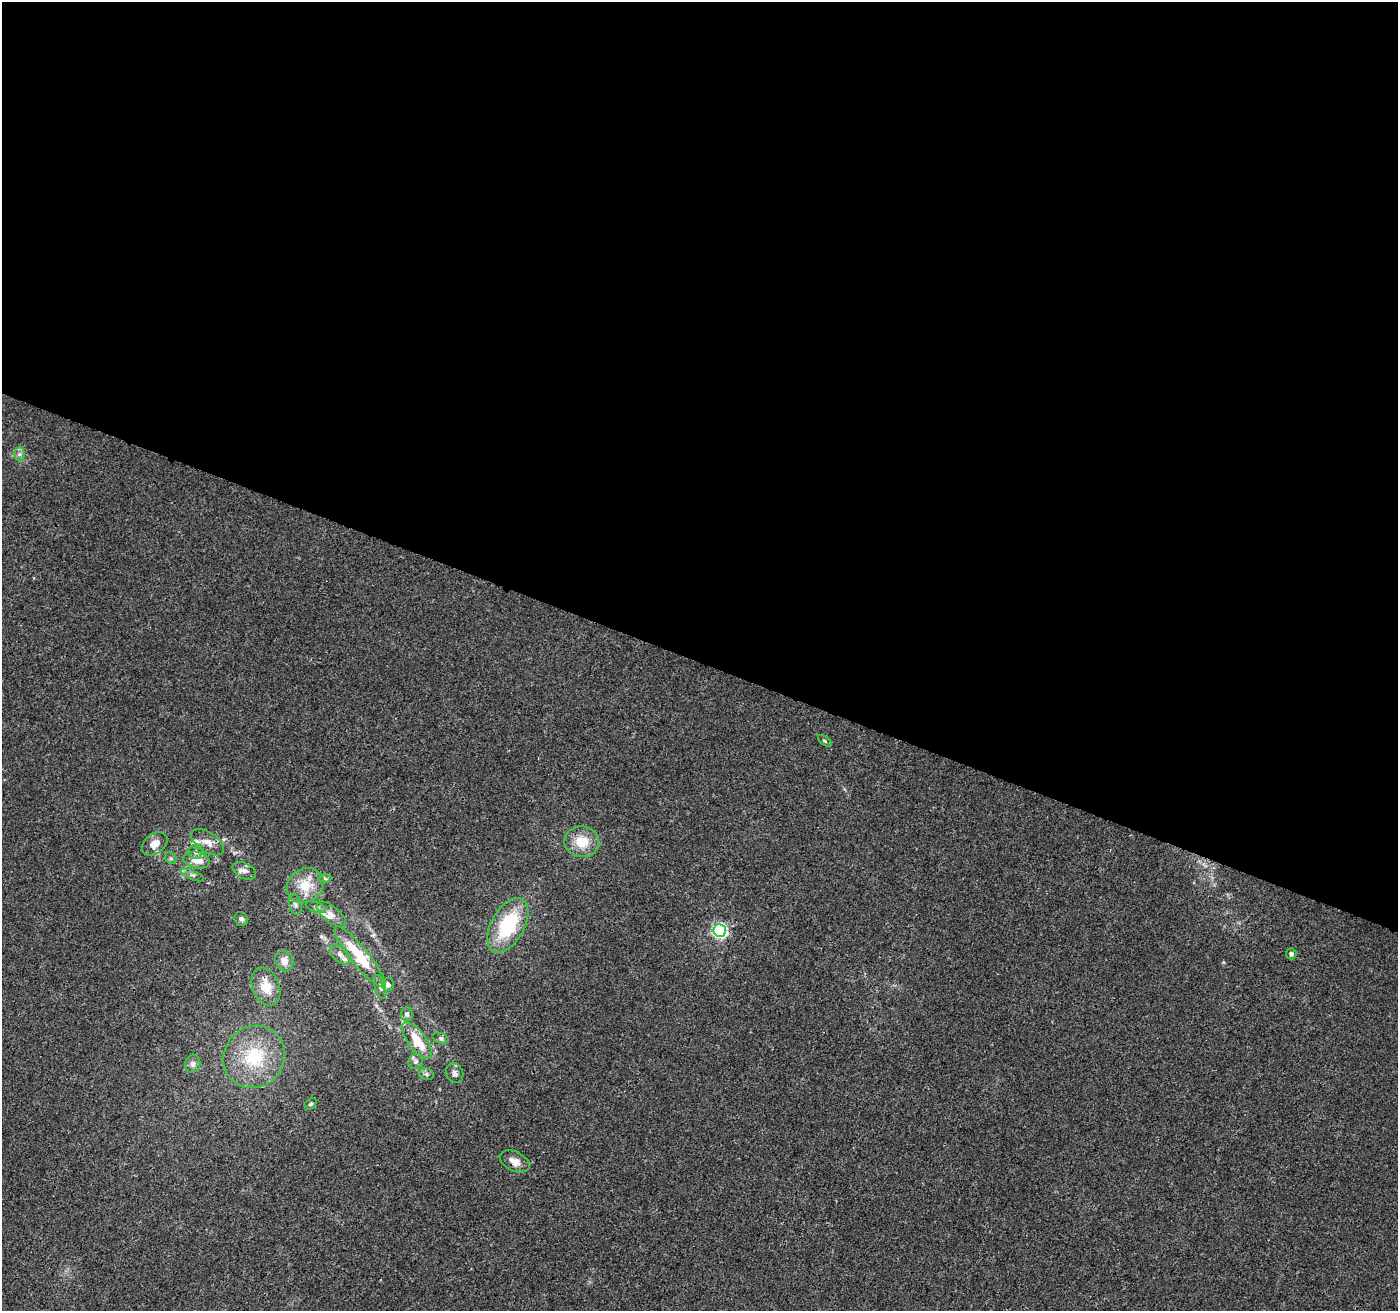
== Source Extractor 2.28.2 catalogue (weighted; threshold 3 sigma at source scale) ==
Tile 3 of 4 x 4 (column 3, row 1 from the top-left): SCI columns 2802-4197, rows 4145-5453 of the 5612 x 5737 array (HDU 1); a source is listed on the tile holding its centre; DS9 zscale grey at full resolution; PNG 1400 x 1313 px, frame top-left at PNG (2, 2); each listed source drawn as its Kron ellipse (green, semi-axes under 4 px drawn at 4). Shown black and unused: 50% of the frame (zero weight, under 3 of 4 exposures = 1% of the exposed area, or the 3 px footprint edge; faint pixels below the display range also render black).
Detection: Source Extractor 2.28.2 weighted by HDU 2 'WHT'; one run over the whole footprint, this tile lists its part. Background 0.00894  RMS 0.0029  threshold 0.0129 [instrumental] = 3 sigma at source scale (4.5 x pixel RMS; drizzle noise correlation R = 1.50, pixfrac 1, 0.0396/0.0396 arcsec/px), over >= 5 px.
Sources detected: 39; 4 inside a brighter listed object's ellipse — not listed separately; the other 35 listed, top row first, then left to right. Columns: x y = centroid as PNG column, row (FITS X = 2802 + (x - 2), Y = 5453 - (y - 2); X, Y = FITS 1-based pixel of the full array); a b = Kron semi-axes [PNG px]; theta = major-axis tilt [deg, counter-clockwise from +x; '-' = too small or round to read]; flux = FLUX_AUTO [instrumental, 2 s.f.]
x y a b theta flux
20 454 7 5 90 0.76
825 741 8 4 -36 0.43
207 842 18 10 -34 2.9
582 842 17 15 -8 6.5
155 844 14 10 37 2.9
196 852 7 7 - 1
171 858 6 5 - 0.58
197 860 13 8 -10 3.6
244 871 12 7 -27 1.4
192 875 12 4 -23 0.76
325 878 6 4 -2 0.45
305 885 19 16 29 6.4
295 905 10 6 -75 0.92
316 907 10 5 -18 0.89
331 914 18 8 -39 2.4
241 919 7 6 - 0.79
508 925 30 16 61 19
720 931 6 6 - 59
340 954 12 7 -45 1.6
1291 954 5 5 - 0.66
360 957 38 9 -51 14
284 961 10 9 - 2.4
388 985 6 6 - 1.2
266 987 20 13 -69 5.5
380 987 12 5 -73 0.89
407 1014 7 6 - 0.94
441 1038 8 5 -19 0.56
417 1040 22 9 -54 7.5
254 1057 32 30 48 16
416 1061 8 7 - 0.84
193 1064 9 7 74 1.1
455 1073 10 8 -63 1.2
427 1074 7 5 -21 0.73
311 1104 7 5 41 0.5
515 1161 16 9 -26 2.5
Overlapping masked pixels (flux is a lower limit): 3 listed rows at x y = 207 842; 360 957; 266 987
Unlisted compact peaks at least as high as the median listed source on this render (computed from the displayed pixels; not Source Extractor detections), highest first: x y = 1223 962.